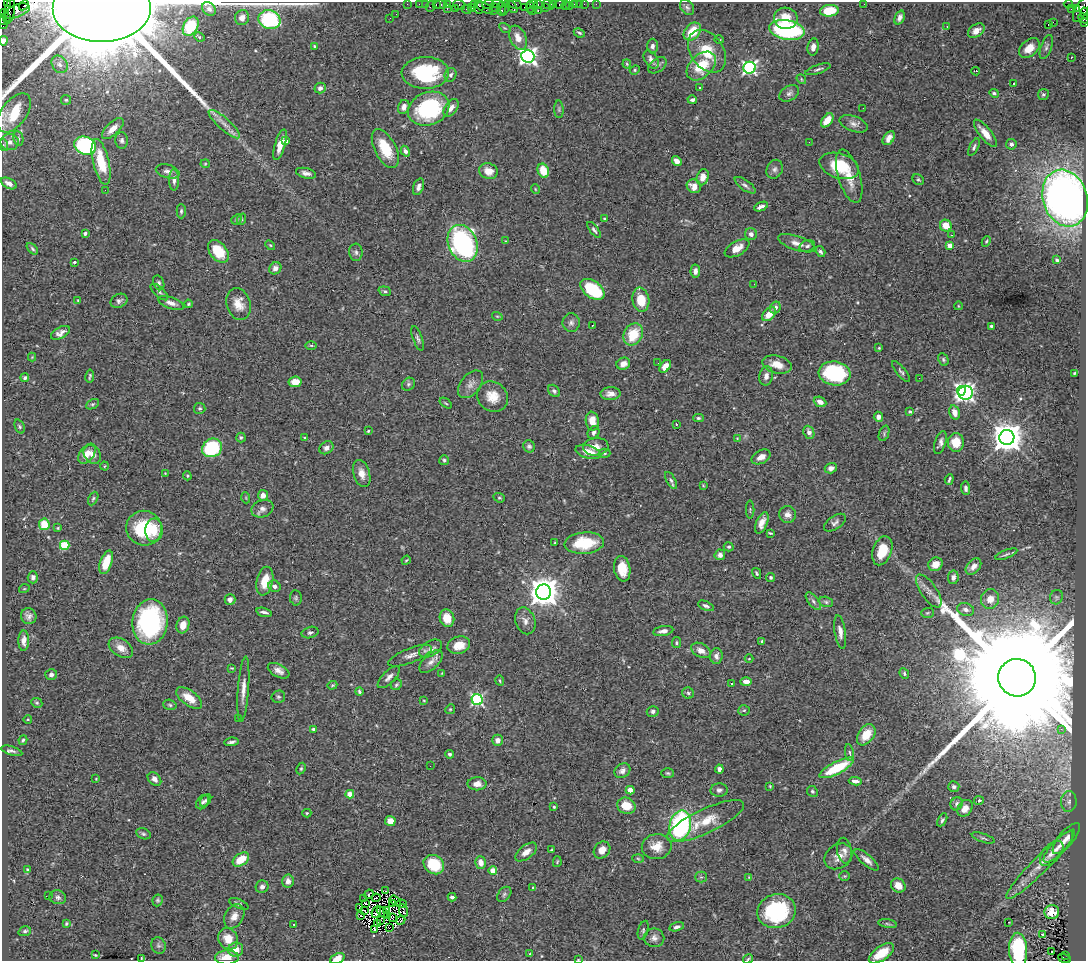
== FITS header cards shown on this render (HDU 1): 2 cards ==
NAXIS1  =                 1084
NAXIS2  =                  959

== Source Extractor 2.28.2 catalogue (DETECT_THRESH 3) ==
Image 1084 x 959 px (HDU 1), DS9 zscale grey, 1 PNG px = 1 image px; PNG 1088 x 963 px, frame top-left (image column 1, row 959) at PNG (2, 2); each listed source drawn as its Kron ellipse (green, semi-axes under 4 px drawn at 4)
Background 1.25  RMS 0.051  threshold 0.152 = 3 sigma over >= 5 px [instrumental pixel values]
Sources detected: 479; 9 with non-positive FLUX_AUTO (blend fragments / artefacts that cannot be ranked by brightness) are neither listed nor drawn; the other 470 listed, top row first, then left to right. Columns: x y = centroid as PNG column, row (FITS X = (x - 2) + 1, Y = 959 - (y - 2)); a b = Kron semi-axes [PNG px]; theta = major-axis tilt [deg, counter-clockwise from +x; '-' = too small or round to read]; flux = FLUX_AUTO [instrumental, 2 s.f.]
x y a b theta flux
8 3 3 2 - 50
407 4 2 2 - 29
419 4 2 2 - 58
425 4 2 2 - 31
436 4 3 2 - 91
488 4 6 3 7 130
498 4 6 2 3 350
515 4 6 3 -12 230
533 4 3 2 - 77
538 4 3 2 - 79
554 4 2 2 - 59
560 4 5 3 - 150
575 4 3 3 - 130
579 4 2 2 - 19
584 4 2 2 - 42
596 4 2 2 - 19
864 4 2 2 - 1.7
1068 4 4 3 - 550
24 5 5 2 - 140
441 5 6 3 0 170
447 5 4 3 - 92
459 5 6 5 - 140
474 5 4 2 - 93
548 5 6 4 -29 220
565 5 5 3 - 41
430 6 5 2 - 210
569 6 2 2 - 24
479 7 7 4 -89 520
512 7 7 3 -53 220
524 7 2 2 - 78
530 7 6 3 -89 150
545 7 3 2 - 120
687 7 8 6 -52 8.5
102 8 49 33 0 48000
471 8 4 3 - 66
485 8 9 4 -29 480
496 8 2 2 - 69
505 8 8 4 74 240
1077 8 4 3 - 450
209 9 7 6 - 13
447 9 3 2 - 83
455 9 3 3 - 170
466 9 5 2 - 160
501 9 6 3 -85 690
1071 9 2 2 - 21
1081 10 13 6 60 930
10 11 13 5 80 600
17 11 14 6 22 860
493 11 2 2 - 60
532 11 4 2 - 130
538 11 3 2 - 200
829 11 9 5 6 110
5 13 3 3 - 74
1085 13 5 3 - 300
396 14 3 2 - 2.6
7 18 4 3 - 140
242 18 7 7 - 24
390 18 2 2 - 2.2
786 18 12 10 -11 60
900 18 7 4 68 14
1083 18 6 4 -43 220
3 20 5 3 - 180
269 20 11 9 -15 370
1053 22 2 2 - 1900
3 23 6 4 -81 270
1085 23 3 2 - 60
1048 24 3 2 - 3.6
191 26 10 7 59 120
947 27 3 2 - 4.4
505 28 6 4 -32 3.6
787 30 18 9 -10 470
692 31 10 7 48 78
976 31 9 6 34 24
579 33 6 3 -25 4.7
199 37 5 4 - 5.1
518 38 12 8 -66 35
719 40 5 3 - 3.4
3 41 5 4 - 13
314 46 3 3 - 3.7
653 46 7 5 89 12
813 47 8 5 81 17
1046 47 12 5 70 10
1029 48 12 8 42 43
707 51 23 16 -55 95
528 56 6 6 - 1300
1071 57 3 2 - 4.1
651 60 10 6 -57 19
60 64 9 7 -55 15
627 64 4 4 - 3.6
657 65 10 6 36 11
701 66 17 11 44 100
750 68 6 6 - 760
818 69 13 4 19 9.4
635 70 5 4 - 4.1
976 71 4 3 - 4.2
425 73 23 16 2 300
451 75 7 5 68 8.8
801 79 5 4 - 4.4
1013 83 3 2 - 4.8
699 87 3 3 - 13
320 88 6 5 - 11
789 93 10 7 33 13
994 93 5 3 - 6.9
1043 95 5 5 - 6
66 100 5 5 - 4.7
692 100 5 3 - 11
404 107 7 5 71 16
451 108 10 6 55 20
863 108 2 2 - 2.7
429 109 21 16 21 340
559 109 9 4 -89 6
14 113 22 12 53 110
827 120 8 5 52 47
224 124 20 6 -42 28
854 124 14 7 -19 18
113 129 13 6 43 36
985 133 16 6 -51 37
18 138 8 5 -83 7.4
889 138 8 5 53 20
122 140 8 6 -85 10
286 141 4 3 - 13
10 142 9 8 - 19
809 142 2 2 - 1.7
1011 144 5 5 - 9.5
4 145 6 4 -72 5.3
280 145 16 5 74 42
85 146 11 9 -19 460
974 147 9 4 64 8.2
385 148 21 10 -63 99
405 151 6 4 -58 11
677 161 5 4 - 24
101 162 23 8 -77 110
205 164 4 4 - 3.6
839 166 20 12 -17 120
775 169 10 8 66 13
168 171 12 6 -16 15
488 171 9 7 -15 37
543 171 7 5 -67 68
306 173 10 5 -13 15
849 176 27 11 -73 62
703 177 8 5 72 36
174 180 10 5 90 13
918 180 6 5 - 5.4
9 183 8 5 -28 19
745 185 12 5 -36 10
694 186 7 6 - 35
418 187 8 5 70 14
535 189 5 3 - 2.9
105 190 2 2 - 51
1065 198 29 22 -72 1800
761 207 7 3 23 13
181 211 7 4 89 6.3
237 219 6 4 43 4.9
242 219 6 3 72 4.3
605 219 4 3 - 5.5
946 226 6 5 - 47
594 230 10 4 -52 7.5
85 233 4 3 - 8.7
751 234 6 6 - 14
951 235 3 2 - 3.8
505 241 3 2 - 12
986 241 5 4 - 4.2
463 243 19 14 -67 630
797 243 19 7 -18 26
270 245 6 3 -44 3.8
950 245 4 4 - 43
807 246 8 5 21 8.9
737 248 13 7 29 35
32 249 7 4 -46 6.2
218 251 13 8 -52 100
356 252 8 6 -85 9.9
820 252 6 4 -55 8
1057 260 4 3 - 6.6
74 262 3 3 - 5.8
275 268 6 5 - 17
695 271 6 5 - 16
159 283 7 5 -67 8.3
754 284 2 2 - 2.9
592 289 13 8 -36 240
385 291 6 4 -20 6.3
159 292 11 5 -42 8.8
78 300 3 3 - 2.9
641 300 12 8 -80 82
119 301 9 6 25 11
171 303 13 5 -19 22
188 304 4 3 - 4.3
238 304 16 12 -74 44
958 306 4 3 - 2.5
775 308 6 5 - 13
769 314 8 5 44 41
497 316 5 3 - 3.4
571 323 9 9 - 14
592 325 3 2 - 4.2
991 326 4 3 - 6.2
60 333 10 5 28 17
633 334 11 9 60 98
418 338 13 4 -70 9.4
311 345 6 4 -1 4.4
879 348 4 3 - 3.8
32 357 4 4 - 2.8
943 359 6 5 - 6.2
658 363 2 2 - 5.9
623 364 7 6 - 25
777 365 15 8 -14 46
665 366 7 4 51 29
901 371 13 4 -50 8.4
835 373 16 12 -8 300
1074 373 3 2 - 4.2
90 376 6 3 81 5.2
766 376 10 6 79 19
25 378 4 4 - 6
919 378 2 2 - 4.2
295 382 6 5 - 42
408 384 7 6 - 7.3
471 384 16 10 52 25
554 391 7 5 -45 7.9
961 391 5 4 - 530
965 393 7 7 - 1200
611 394 10 6 2 20
493 397 16 14 -41 55
820 402 6 5 - 22
446 403 7 3 -34 3.6
92 404 7 4 26 6.1
200 408 5 5 - 5.9
910 412 4 3 - 6.3
954 412 7 5 -75 25
878 417 5 4 - 15
698 418 5 4 - 5.6
592 421 9 6 -81 42
676 424 3 3 - 2.3
20 427 7 4 -69 5.9
368 431 3 3 - 3.7
809 432 6 5 - 19
594 433 7 5 60 8
884 433 8 5 69 7.8
241 437 5 5 - 6
305 438 3 3 - 4
1007 438 7 7 - 5900
737 439 4 3 - 3.1
956 442 9 8 - 57
940 443 12 5 71 13
529 446 6 6 - 7.3
596 447 12 9 5 27
212 448 10 9 - 300
326 448 7 6 - 16
588 452 13 6 -15 44
605 453 6 4 0 5.1
87 454 11 7 54 36
92 454 10 8 -54 24
761 457 10 6 28 24
444 460 5 5 - 6.4
105 466 4 3 - 2.7
831 468 6 5 - 14
165 473 2 2 - 1.9
362 473 14 8 -73 31
187 476 4 3 - 3.8
949 479 5 2 - 6.1
671 480 9 4 -60 8.8
703 485 4 4 - 3.3
966 488 7 4 -84 10
263 495 5 5 - 20
93 498 7 4 62 5.7
246 498 5 3 - 3.2
499 498 6 4 -20 5.1
262 509 11 8 22 17
750 510 9 4 90 5.2
788 514 8 8 - 18
762 523 11 5 68 27
835 523 12 6 34 13
44 524 6 5 - 70
58 528 3 3 - 2.8
144 528 18 17 - 190
154 530 12 8 88 67
770 533 4 2 - 4.2
555 543 3 2 - 2.8
584 543 20 10 5 130
65 545 4 4 - 170
729 547 5 4 - 6.1
882 551 15 9 71 81
1006 554 12 3 21 7.7
720 555 5 5 - 15
406 560 5 4 - 3.6
106 562 12 6 71 77
935 564 7 6 - 38
973 566 9 6 47 19
622 569 13 8 -80 61
757 573 5 3 - 5.2
33 577 6 5 - 9
771 577 4 4 - 5.5
953 577 7 5 81 13
265 581 14 8 78 57
274 586 6 5 - 12
24 589 5 3 - 3.2
929 591 19 8 -55 28
544 592 7 7 - 5500
1056 597 7 6 - 7.8
296 598 7 6 - 6.3
990 599 10 9 - 31
230 600 5 5 - 14
813 601 10 5 -52 10
826 602 7 5 -17 6.4
706 606 8 4 -22 9.8
966 609 8 6 -15 15
264 612 8 3 -14 11
927 613 6 5 - 5.3
29 616 8 7 - 14
447 618 9 7 -73 43
525 621 14 9 -69 21
150 622 23 17 82 520
183 625 8 6 72 28
663 631 10 5 10 17
310 632 9 5 14 8.6
840 632 17 5 -81 21
24 641 10 5 89 18
762 641 4 4 - 4.5
676 643 5 4 - 5.2
459 645 11 8 15 43
121 648 13 8 -31 33
430 649 12 7 30 16
701 650 10 6 -28 27
410 656 23 7 21 26
716 656 8 6 86 15
749 659 4 3 - 2.4
431 662 14 7 44 20
232 668 4 3 - 3.3
279 671 12 6 -27 21
442 673 3 2 - 2.5
904 673 5 4 - 5.7
51 675 6 5 - 9.6
389 677 14 6 45 17
1017 678 19 18 - 270000
500 680 5 3 - 3.8
746 682 6 4 1 22
731 683 3 2 - 5
332 685 5 4 - 4.1
396 685 6 5 - 6.2
243 689 33 5 86 34
359 692 4 3 - 6.7
688 693 6 5 - 6.3
278 697 7 6 - 6.7
189 698 15 7 -36 54
424 700 4 2 - 2.6
477 700 5 5 - 520
37 703 6 4 -26 5.2
170 705 7 5 -18 5.9
450 709 5 4 - 4.6
744 710 6 5 - 5
653 711 6 5 - 9.3
238 718 4 2 - 2.3
28 719 4 3 - 2.7
314 729 4 3 - 16
1061 729 3 2 - 6.1
866 735 12 7 54 67
23 740 5 4 - 4.7
498 740 6 5 - 17
231 742 7 3 10 8.7
12 751 11 4 -17 9
849 753 9 4 -80 7.1
449 754 4 4 - 5.9
430 766 2 2 - 6.5
837 768 19 6 27 150
301 769 6 4 63 5.1
719 769 4 4 - 11
622 771 8 6 36 15
668 773 6 5 - 5.3
96 779 4 4 - 3.3
154 779 8 6 -46 14
855 781 6 4 -6 24
477 784 9 6 0 25
770 786 4 3 - 3.3
954 787 5 5 - 8.1
630 790 4 4 - 56
719 790 8 6 4 11
812 791 6 5 - 6.4
350 794 4 4 - 51
206 800 7 4 50 7.2
979 800 5 4 - 8.8
202 802 8 5 56 8.3
1069 802 10 7 87 16
957 804 7 6 - 12
626 806 9 8 - 64
554 807 3 3 - 3.7
965 808 9 6 53 30
307 813 4 4 - 4.3
942 820 7 4 61 7
390 821 5 5 - 33
705 821 42 12 25 97
680 825 15 10 77 510
143 834 7 5 -23 6.7
983 838 12 3 -18 7.3
1066 839 19 7 50 28
657 847 15 12 10 49
1058 847 20 7 47 27
552 850 3 2 - 2.8
602 850 9 7 48 28
844 851 13 7 -79 18
526 852 12 6 37 25
1052 853 15 8 49 23
838 856 15 11 36 33
638 858 6 4 -3 4.2
241 859 9 6 34 69
867 860 15 5 -40 19
557 862 5 4 - 3.7
481 863 6 5 - 31
1041 864 48 8 45 76
434 865 11 9 -36 130
28 870 4 3 - 6
493 870 4 4 - 63
845 876 5 4 - 4.4
701 877 6 5 - 6.1
749 877 4 2 - 2.5
288 881 6 5 - 21
898 885 8 6 -38 35
262 887 6 6 - 13
533 888 4 3 - 7.4
386 891 3 2 - 2.9
369 894 5 2 - 6.1
504 894 8 6 50 8.8
48 895 3 2 - 5.1
58 897 8 7 - 10
452 897 4 3 - 8.2
376 898 4 2 - 2
364 899 2 2 - 4.1
158 900 6 5 - 6.3
395 901 6 2 -35 0.21
365 903 3 2 - 5.7
392 903 3 2 - 1.6
239 904 10 4 -23 8.3
401 904 5 2 - 3.7
359 907 3 2 - 5.2
364 911 3 2 - 1.1
386 911 3 2 - 0.64
403 911 6 2 -78 6.7
777 911 19 17 17 340
376 912 6 3 66 5.4
382 912 6 2 -39 2.4
1052 912 7 7 - 38
388 915 2 2 - 0.85
234 916 13 9 60 27
361 916 3 2 - 3.7
392 917 2 2 - 4.2
401 920 5 2 - 4.2
380 921 3 3 - 5
1009 922 3 2 - 25
377 923 2 2 - 3.7
66 924 4 3 - 4.8
888 924 9 3 -9 6.1
294 925 3 2 - 2.3
389 927 2 2 - 3.5
677 927 7 4 15 11
375 930 3 2 - 4.8
643 930 9 5 73 6.9
25 931 6 4 17 6.8
1043 934 3 3 - 44
654 938 10 9 - 17
228 939 11 9 -58 44
158 945 8 7 - 8.1
236 950 7 7 - 35
1018 950 17 9 -87 250
1052 952 2 2 - 2.1
881 953 14 7 34 70
530 954 3 2 - 6.7
95 955 3 2 - 3.6
1066 955 3 2 - 240
227 957 12 7 2 48
141 958 3 2 - 2.1
337 958 7 5 23 40
578 959 3 2 - 2.3
748 959 5 3 - 4.5
1064 959 7 3 -21 280
At the frame edge (FLAGS 8, measured only in part): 15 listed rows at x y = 8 3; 102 8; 1085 13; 1083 18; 3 20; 3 23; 1085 23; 3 41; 14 113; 1018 950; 227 957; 337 958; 578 959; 748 959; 1064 959
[9 non-positive-flux detections neither listed nor drawn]